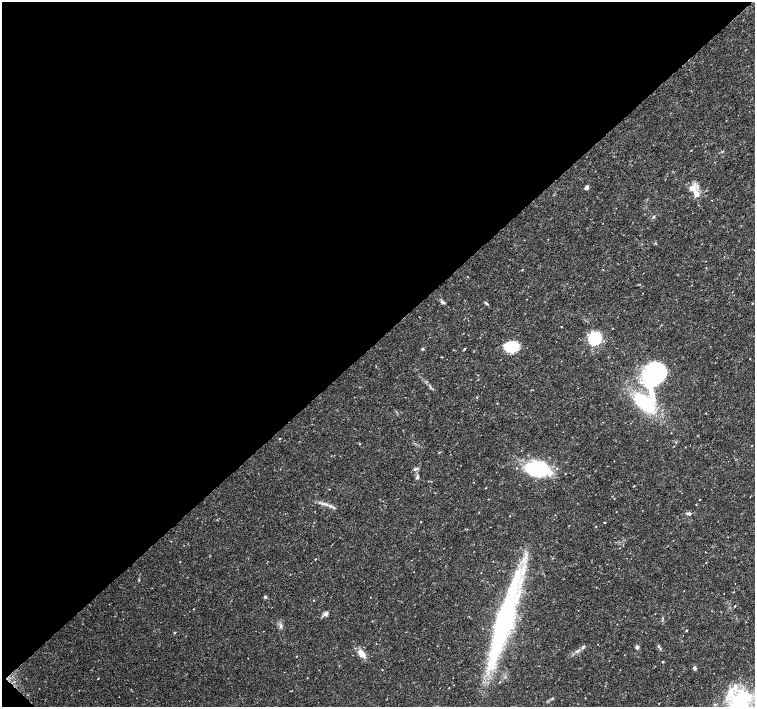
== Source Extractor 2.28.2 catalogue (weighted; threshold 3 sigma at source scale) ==
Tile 5 of 4 x 4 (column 1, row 2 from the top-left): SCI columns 3-1508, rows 2977-4385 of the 6033 x 6019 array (HDU 1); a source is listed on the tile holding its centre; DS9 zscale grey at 2 x 2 block average (1 PNG px = mean of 2 x 2 image px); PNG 757 x 709 px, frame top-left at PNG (2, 2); no overlay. Shown black and unused: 48% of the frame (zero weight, under 3 of 4 exposures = <1% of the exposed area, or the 3 px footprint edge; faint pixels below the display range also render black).
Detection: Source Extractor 2.28.2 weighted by HDU 2 'WHT'; one run over the whole footprint, this tile lists its part. Background 0.0374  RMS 0.0037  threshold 0.0167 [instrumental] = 3 sigma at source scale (4.5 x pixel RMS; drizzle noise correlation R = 1.50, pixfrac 1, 0.0396/0.0396 arcsec/px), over >= 5 px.
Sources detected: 51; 1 inside a brighter object's white glare — not listed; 8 inside a brighter listed object's ellipse — not listed separately; the other 42 listed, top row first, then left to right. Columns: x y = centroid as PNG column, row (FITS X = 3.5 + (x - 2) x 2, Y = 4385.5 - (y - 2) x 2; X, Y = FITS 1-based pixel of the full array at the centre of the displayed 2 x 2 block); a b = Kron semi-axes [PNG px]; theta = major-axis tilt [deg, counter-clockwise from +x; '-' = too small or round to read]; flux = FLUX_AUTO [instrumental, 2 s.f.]
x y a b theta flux
587 187 5 4 - 2.3
696 194 14 8 -65 8.7
443 302 6 4 -27 1.7
486 303 4 3 - 1.2
752 303 3 2 - 0.43
561 326 2 2 - 0.43
594 338 7 6 - 71
511 347 16 11 13 23
422 349 3 3 - 0.85
464 349 4 2 - 0.67
656 375 30 23 36 74
477 397 2 2 - 0.45
644 403 20 10 -40 75
279 438 2 2 - 0.44
416 469 7 3 18 1.7
537 469 26 17 -3 55
417 477 5 4 - 1.6
634 486 2 2 - 0.48
700 499 2 2 - 0.39
326 504 4 3 - 1.5
330 506 3 3 - 0.95
689 513 7 4 -15 1.8
421 522 2 2 - 0.27
604 522 2 2 - 0.57
596 526 2 2 - 0.39
724 594 2 2 - 0.29
265 597 4 3 - 1.4
314 600 3 2 - 0.45
735 606 2 2 - 0.49
326 614 8 4 49 2.4
503 623 89 16 75 190
281 626 7 3 -87 1.9
686 630 2 2 - 0.75
658 646 4 3 - 1.3
637 647 4 4 - 2.1
577 651 3 3 - 1.1
362 654 12 7 -52 6.9
297 656 2 2 - 0.34
663 661 3 2 - 0.58
694 668 6 4 -74 1.5
740 701 35 22 64 77
715 704 3 3 - 0.8
Isophote crosses this tile's border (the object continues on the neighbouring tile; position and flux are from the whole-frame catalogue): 1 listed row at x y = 740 701
Diffuse or blended objects may show on this block-average render without a row.